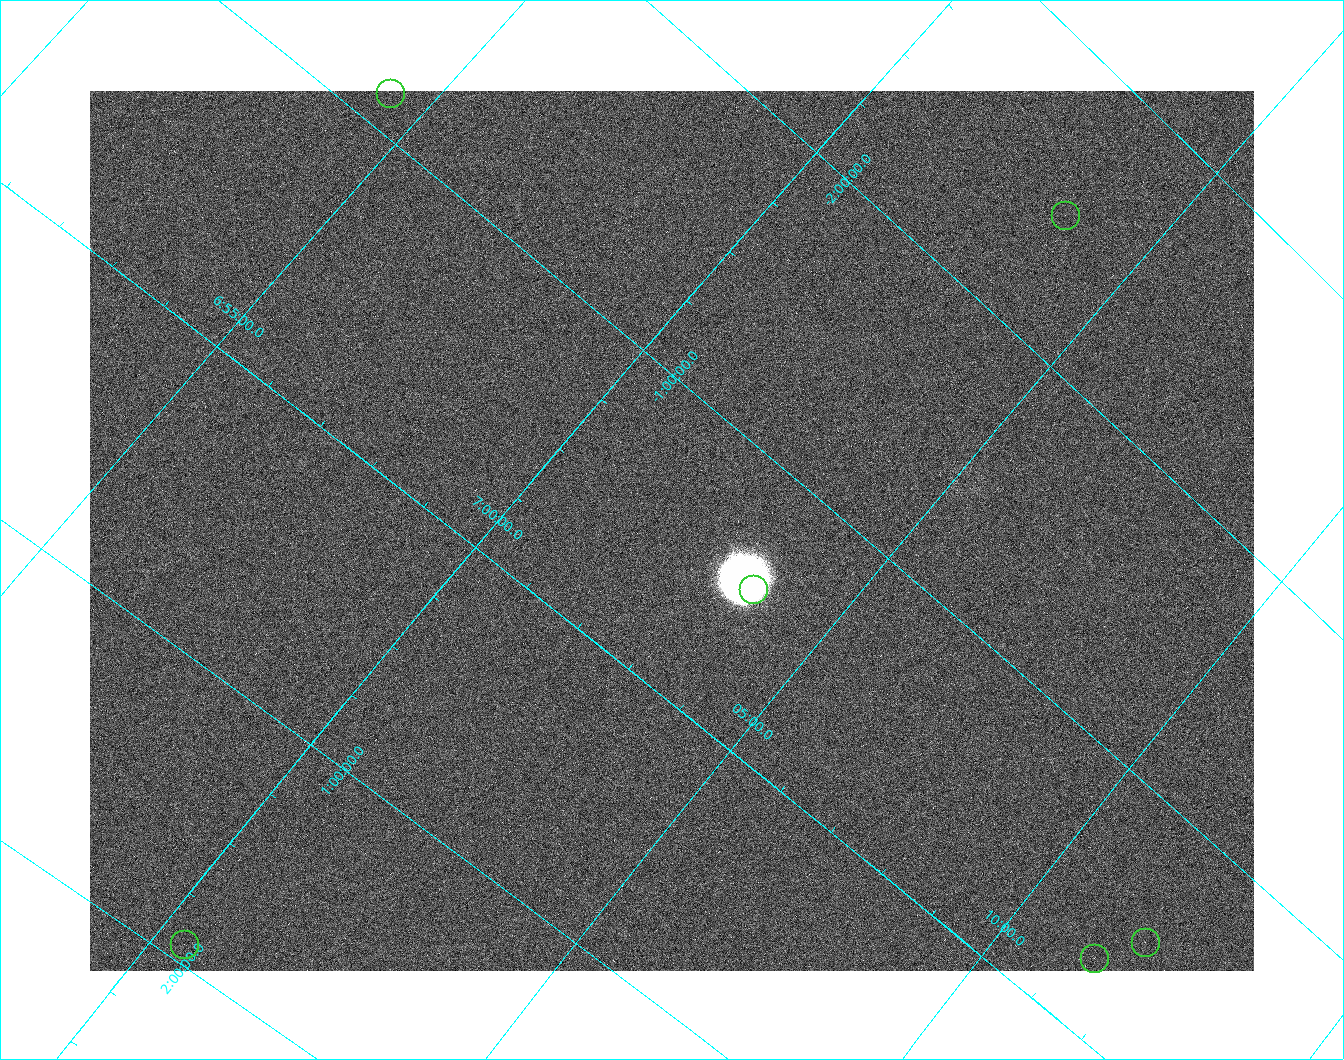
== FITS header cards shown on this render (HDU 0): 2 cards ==
NAXIS1  =                 1164
NAXIS2  =                  880

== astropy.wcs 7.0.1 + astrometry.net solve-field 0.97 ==
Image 1164 x 880 px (HDU 0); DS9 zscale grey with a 90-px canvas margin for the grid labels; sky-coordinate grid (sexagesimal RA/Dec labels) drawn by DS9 from the SOLVED WCS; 6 Tycho-2 reference stars matched to detected sources circled (green)
Header WCS: none
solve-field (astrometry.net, Tycho-2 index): SOLVED blind (the file carries no WCS)
Solved WCS: RA---TAN-SIP/DEC--TAN-SIP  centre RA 07:02:09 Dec -00:32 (105.54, -0.53 deg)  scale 13.9 x 14.1 arcsec/px (non-square pixels)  FOV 270.4' x 206.8'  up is -141 deg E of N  parity normal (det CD < 0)
(file carries no celestial WCS; the grid is the blind solution)
Tycho-2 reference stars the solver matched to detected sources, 6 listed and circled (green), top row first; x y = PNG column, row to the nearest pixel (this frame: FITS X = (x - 90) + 1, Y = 880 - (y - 91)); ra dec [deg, ICRS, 3 dp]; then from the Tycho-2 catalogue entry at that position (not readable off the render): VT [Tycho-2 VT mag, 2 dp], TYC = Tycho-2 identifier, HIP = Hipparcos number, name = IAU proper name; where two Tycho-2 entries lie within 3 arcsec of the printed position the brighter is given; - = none
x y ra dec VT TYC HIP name
390 93 103.603 -1.127 5.46 4801-4454-1 33184 -
1065 215 105.905 -2.474 7.19 4818-4266-1 34032 -
753 589 105.924 -0.557 7.19 4814-3677-1 34039 -
1145 942 107.966 -0.493 4.14 4815-3816-1 34769 -
184 944 105.104 +1.932 6.73 166-3230-1 33731 -
1094 958 107.848 -0.302 5.46 4815-3815-1 34724 -